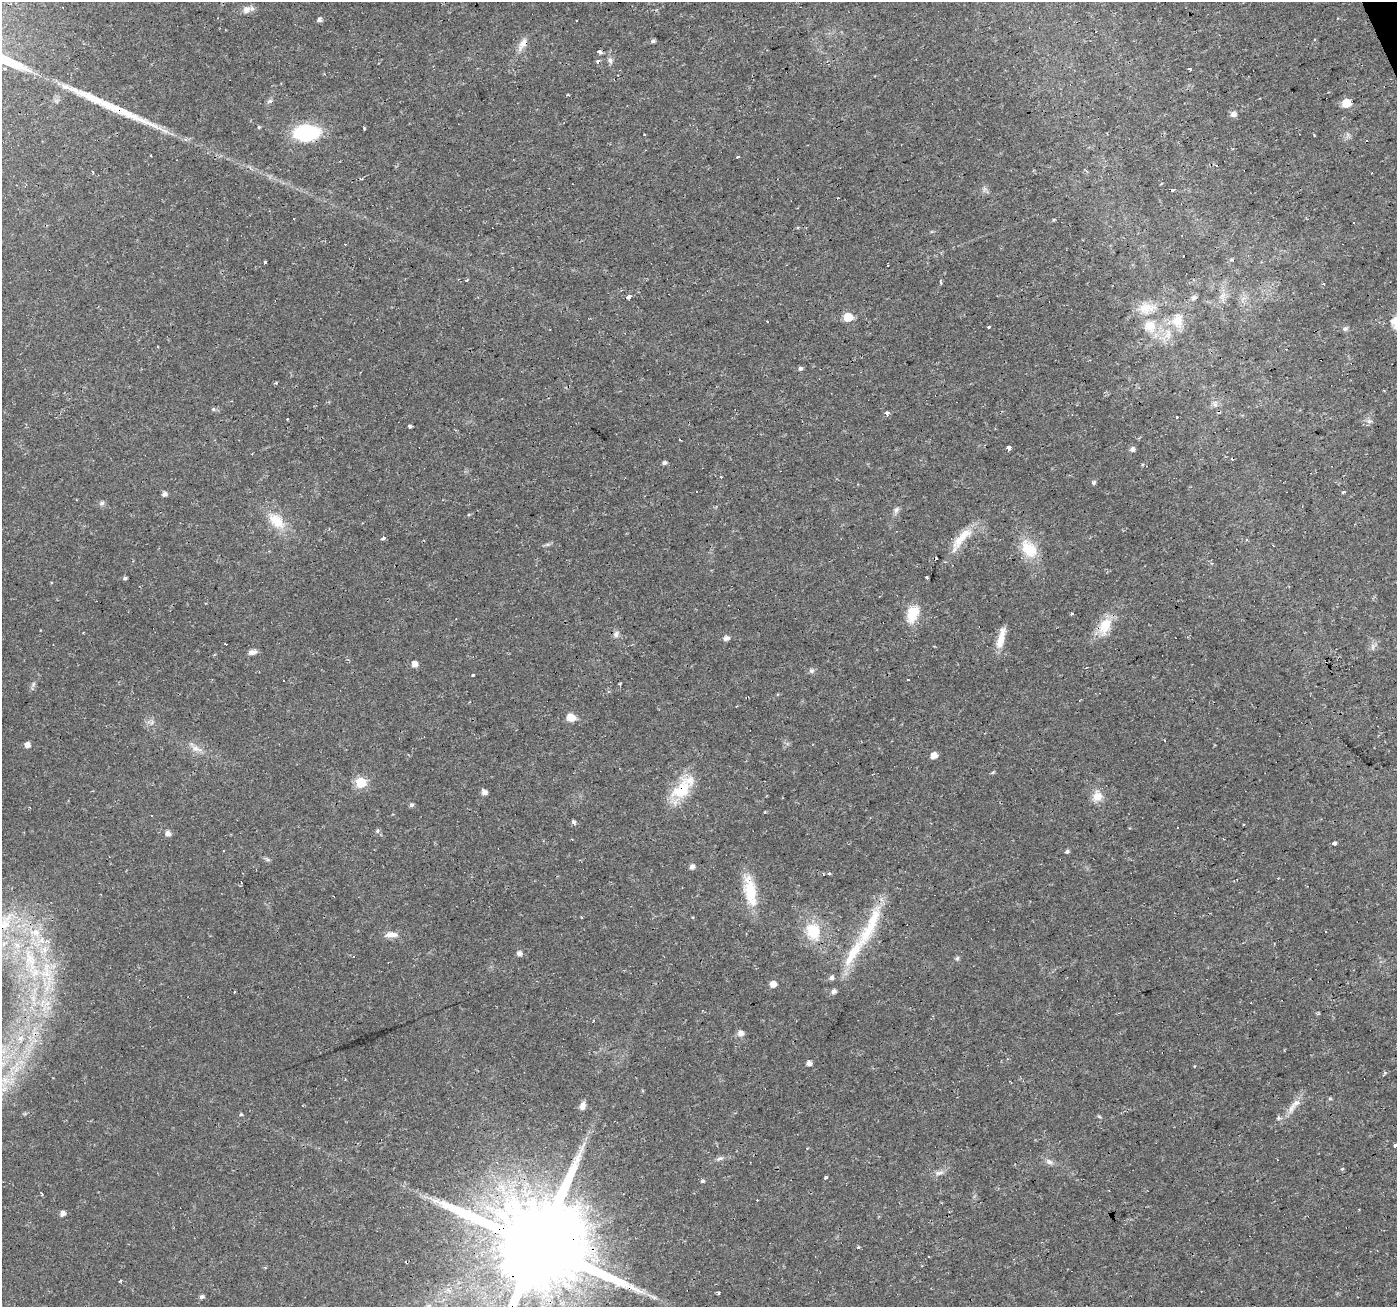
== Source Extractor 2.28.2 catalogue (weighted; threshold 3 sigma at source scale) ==
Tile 10 of 4 x 4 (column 2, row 3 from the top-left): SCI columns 1397-2791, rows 1437-2741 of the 5582 x 5430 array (HDU 1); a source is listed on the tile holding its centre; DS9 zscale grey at full resolution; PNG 1399 x 1309 px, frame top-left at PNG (2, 2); no overlay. Shown black and unused: <1% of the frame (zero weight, under 2 of 3 exposures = <1% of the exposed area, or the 3 px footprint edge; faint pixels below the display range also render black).
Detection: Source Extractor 2.28.2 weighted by HDU 2 'WHT'; one run over the whole footprint, this tile lists its part. Background 0.0171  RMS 0.0023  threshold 0.0102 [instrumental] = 3 sigma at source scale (4.5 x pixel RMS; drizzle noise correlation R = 1.50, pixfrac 1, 0.0396/0.0396 arcsec/px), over >= 5 px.
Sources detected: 165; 1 too faint to see at this stretch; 25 cosmic-ray / hot-pixel residue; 2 long thin detections or spike segments (spike, bleed or trail) — not listed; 4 inside a brighter listed object's ellipse — not listed separately; the other 133 listed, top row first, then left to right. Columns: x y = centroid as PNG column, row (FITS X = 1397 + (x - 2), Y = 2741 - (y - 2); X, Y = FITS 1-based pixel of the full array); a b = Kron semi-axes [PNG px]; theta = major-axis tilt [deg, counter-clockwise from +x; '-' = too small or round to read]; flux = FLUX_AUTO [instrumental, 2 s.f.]
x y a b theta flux
247 9 12 9 27 1.3
319 20 5 4 - 0.78
653 41 6 4 19 0.54
522 44 19 8 61 1.9
599 52 4 3 - 6.3
610 60 9 6 -69 0.75
598 62 4 3 - 0.81
1189 69 4 3 - 1.1
269 101 8 4 43 0.52
1346 103 6 5 - 6.9
116 109 34 9 -27 4.3
1233 114 7 6 - 1
259 127 4 4 - 0.29
364 128 3 3 - 2.1
306 133 22 13 3 19
644 135 3 3 - 0.53
185 139 6 5 - 0.51
151 156 3 3 - 0.49
738 157 4 3 - 0.46
1216 166 3 3 - 1
294 218 3 3 - 1.8
1054 220 4 3 - 0.23
345 244 3 2 - 0.26
1231 260 5 4 - 0.31
265 263 3 2 - 0.82
887 265 3 2 - 0.24
466 280 4 3 - 0.21
941 282 6 3 -86 0.4
1223 295 10 4 42 0.82
628 297 5 3 - 1.9
1193 298 7 6 - 0.83
1146 308 23 14 4 4.1
848 317 6 5 - 7.6
1178 320 24 15 -87 4.4
1150 326 18 15 -33 4.6
989 327 4 3 - 1.2
1345 329 8 5 16 0.52
800 368 5 4 - 0.56
276 383 4 4 - 0.26
1215 404 7 6 - 0.71
213 409 6 4 -89 0.28
887 413 3 3 - 4.7
1177 417 3 3 - 0.76
288 419 3 2 - 0.36
409 426 4 3 - 0.73
1009 448 4 3 - 16
1132 449 5 5 - 0.83
1231 458 3 2 - 0.22
664 463 5 4 - 0.59
721 477 3 2 - 0.39
1094 482 6 5 - 0.42
1343 492 4 3 - 0.4
164 494 5 5 - 0.87
102 503 8 6 18 0.54
896 510 9 6 62 0.75
276 521 27 15 -44 5.5
382 538 3 3 - 3.3
961 538 41 10 48 5
1029 549 27 18 -52 6.3
927 577 4 3 - 0.51
125 578 4 4 - 0.52
1072 613 4 3 - 0.24
912 614 20 14 76 5
1105 626 25 15 66 5
616 634 8 7 - 0.83
726 638 5 5 - 1.1
1001 638 29 7 75 3.1
1373 647 9 4 82 0.6
252 652 11 6 13 1
414 664 5 5 - 1.5
811 671 8 7 - 0.58
473 675 3 3 - 1.3
33 684 7 5 61 0.49
570 717 9 7 -19 2.7
27 745 5 5 - 1.4
197 749 16 7 -13 1.7
933 755 5 5 - 2.2
993 772 5 4 - 0.29
361 783 6 6 - 16
683 788 39 17 48 8.5
484 792 5 5 - 1.3
1097 796 13 12 - 2.6
411 805 5 5 - 0.52
574 822 6 5 - 0.52
1177 827 3 3 - 0.44
377 831 6 5 - 0.48
168 833 5 5 - 1.3
1334 843 5 4 - 0.6
1067 852 4 4 - 0.58
267 860 8 4 -19 0.41
692 867 5 5 - 1.1
829 873 5 3 - 0.25
750 891 40 14 -78 8
870 926 73 14 65 13
814 931 14 12 -68 8.3
1325 931 3 3 - 0.81
36 932 14 9 -72 3
391 935 19 7 4 1.7
47 941 6 4 -31 0.56
4 944 10 6 42 1.3
45 950 7 6 - 0.99
519 953 5 5 - 0.95
29 958 25 14 -78 7.2
957 958 7 5 68 0.41
46 973 14 12 60 3.5
831 977 6 5 - 0.76
773 984 5 5 - 2
833 991 5 5 - 0.95
741 1033 6 6 - 1.3
809 1063 5 4 - 1
1384 1073 5 3 - 0.28
1330 1099 6 4 0 0.28
1295 1103 19 8 43 2.3
582 1106 9 6 65 1.2
241 1114 3 3 - 0.57
1279 1118 7 5 3 0.58
1395 1145 3 3 - 3.5
720 1159 10 4 24 0.66
1277 1160 3 2 - 0.46
1049 1162 10 7 -26 0.96
1342 1169 5 4 - 0.25
939 1173 13 6 12 1
826 1177 4 3 - 1.4
702 1181 5 4 - 0.49
42 1194 4 3 - 0.26
63 1213 5 5 - 1.1
539 1246 30 22 16 6100
858 1248 3 3 - 1.1
929 1257 2 2 - 0.22
120 1281 3 3 - 0.52
718 1293 4 3 - 0.3
202 1297 5 4 - 0.68
653 1297 9 4 -5 0.58
Overlapping masked pixels (flux is a lower limit): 4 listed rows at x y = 116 109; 306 133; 683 788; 539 1246
Isophote crosses this tile's border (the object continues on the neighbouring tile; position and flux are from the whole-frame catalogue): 3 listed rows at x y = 4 944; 1395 1145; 539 1246